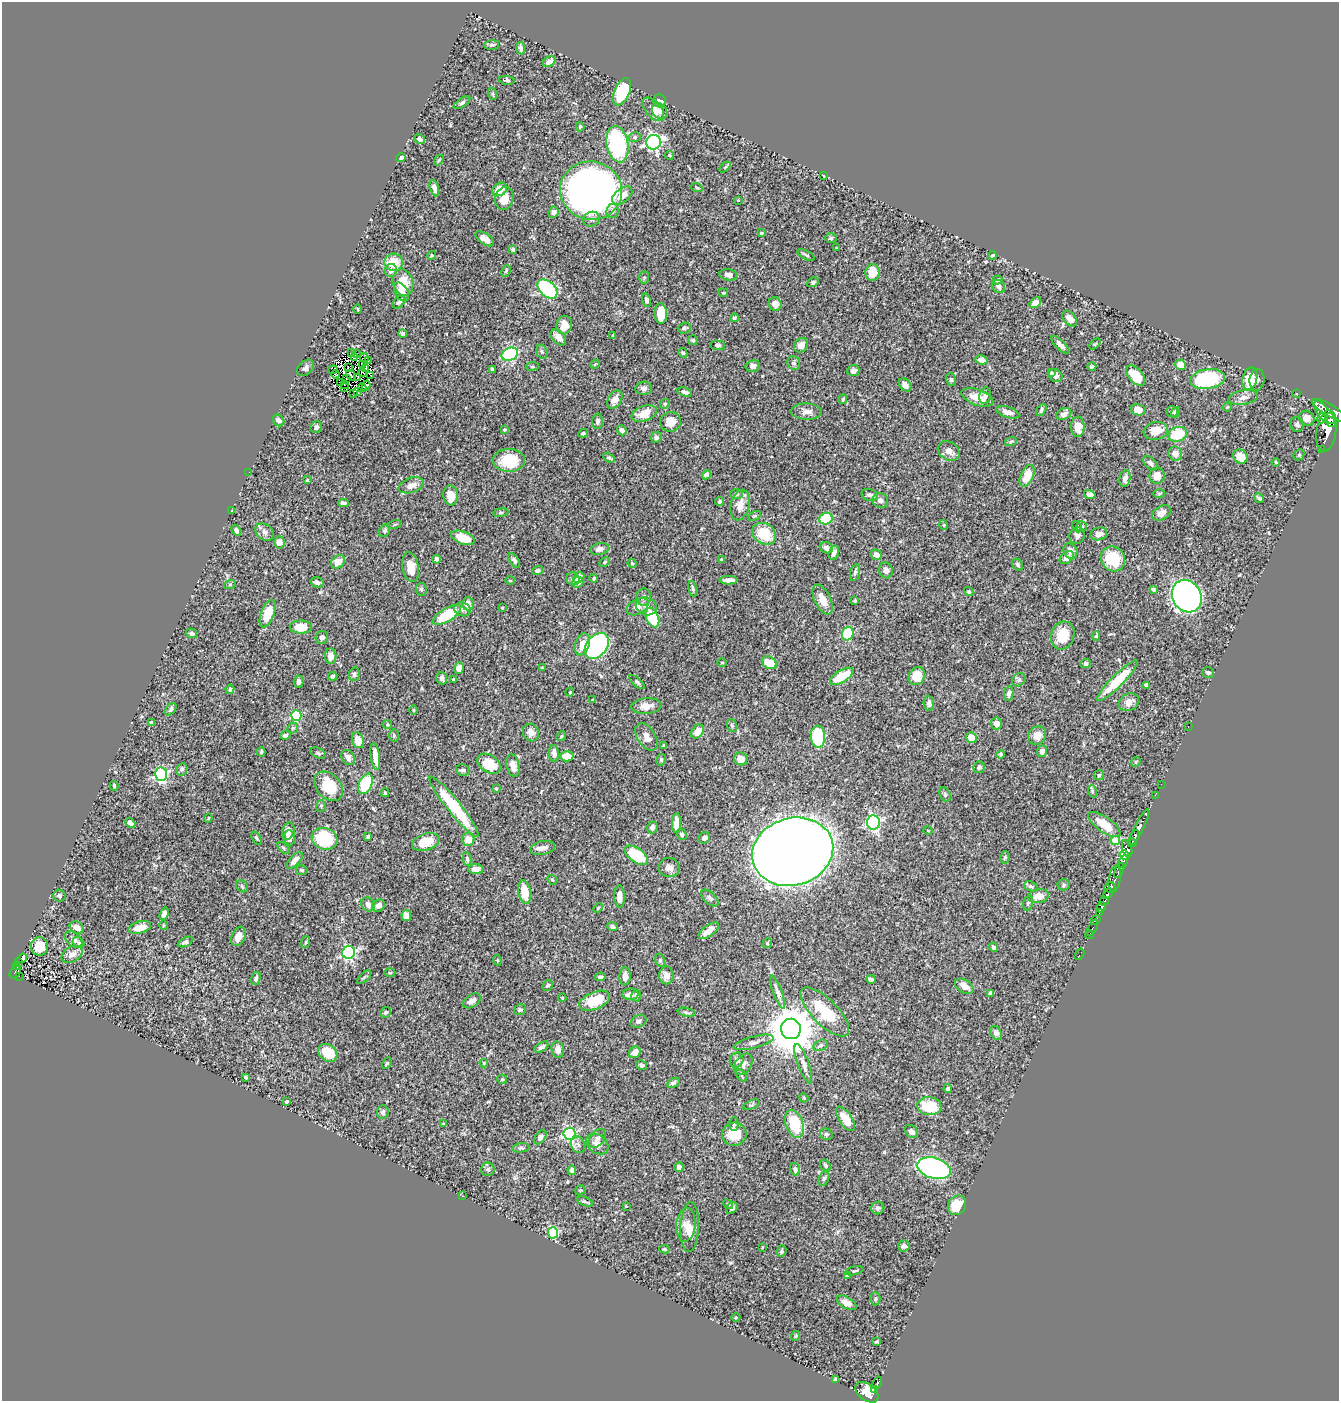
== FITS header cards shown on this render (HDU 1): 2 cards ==
NAXIS1  =                 1337
NAXIS2  =                 1399

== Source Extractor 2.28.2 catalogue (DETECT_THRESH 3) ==
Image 1337 x 1399 px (HDU 1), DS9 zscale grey, 1 PNG px = 1 image px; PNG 1341 x 1403 px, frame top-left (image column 1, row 1399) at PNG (2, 2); each listed source drawn as its Kron ellipse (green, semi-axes under 4 px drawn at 4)
Background 0.545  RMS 0.019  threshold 0.0579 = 3 sigma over >= 5 px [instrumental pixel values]
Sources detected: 491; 3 with non-positive FLUX_AUTO (blend fragments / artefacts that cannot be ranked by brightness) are neither listed nor drawn; the other 488 listed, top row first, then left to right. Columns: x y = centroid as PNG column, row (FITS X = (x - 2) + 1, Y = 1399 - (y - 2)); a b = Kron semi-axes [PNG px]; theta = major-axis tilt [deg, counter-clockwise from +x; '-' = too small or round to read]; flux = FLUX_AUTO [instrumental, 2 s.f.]
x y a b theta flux
492 45 7 5 2 2.7
521 48 6 4 -83 4
549 62 7 4 34 6.1
507 80 8 4 -6 2.1
622 92 14 7 66 75
493 94 6 4 -72 1.3
659 101 6 6 - 6.8
462 103 9 4 34 2.8
653 109 14 8 -50 8.6
660 111 8 6 -49 5.5
580 127 4 4 - 1.8
635 137 6 5 - 2.5
420 139 6 4 -31 3.2
653 142 7 7 - 290
617 144 18 11 -80 170
670 155 4 4 - 1.5
401 158 5 4 - 2.6
439 160 6 3 53 1.3
725 167 6 4 44 1.5
824 176 3 2 - 0.81
434 188 9 4 -74 5.7
697 188 6 3 -19 1.2
500 189 8 6 37 15
591 191 31 29 -13 940
622 196 11 7 38 15
504 199 11 9 77 17
738 200 2 2 - 0.7
612 211 7 6 - 6.4
553 212 6 5 - 4.9
591 219 8 7 - 5.3
761 233 4 3 - 1.7
831 238 6 5 - 1.9
485 239 10 5 -35 10
837 248 3 2 - 1.1
513 249 3 3 - 2
432 255 4 4 - 1.8
806 255 9 3 -28 2.1
992 255 4 2 - 1.7
394 262 9 8 - 29
391 270 6 6 - 6.4
506 271 6 4 65 1.7
873 272 8 7 - 22
728 275 9 5 -8 6.5
644 277 6 5 - 1.9
998 280 5 4 - 1.7
813 282 6 4 28 2.1
403 283 13 10 -72 25
998 286 7 6 - 4.6
547 289 11 7 -41 180
401 292 10 6 -61 14
723 293 4 3 - 1.4
646 300 7 4 -75 3.7
399 302 7 5 43 3.2
1035 303 6 4 36 13
775 304 7 6 - 9
358 309 5 3 - 1.2
661 313 10 6 -87 27
734 318 4 3 - 2.1
1070 319 9 6 -51 8
564 325 9 7 76 12
684 328 7 5 17 3.1
403 334 4 3 - 2.3
613 335 3 2 - 1
558 337 9 6 -47 9.7
693 340 5 5 - 1.8
1095 344 6 4 44 1.8
718 345 7 4 -4 2.2
801 345 8 6 45 7.7
1060 345 12 4 -44 5.2
542 352 7 5 -75 2.5
351 353 3 2 - 2.5
683 353 5 4 - 1.8
356 354 4 2 - 0.95
510 354 8 6 22 140
354 358 2 2 - 1.2
364 358 5 3 - 3.2
982 360 6 4 -10 6.5
368 361 2 2 - 1.3
794 363 7 6 - 2.9
363 364 3 2 - 1.2
595 364 5 3 - 1.1
1181 365 6 5 - 18
532 366 6 3 8 1.5
753 366 7 6 - 7
1092 367 4 3 - 2.8
306 368 9 7 41 4.4
348 368 3 2 - 1.5
365 368 4 2 - 2.3
492 369 4 3 - 1.8
333 370 5 2 - 0.54
853 371 6 5 - 4.9
362 373 4 2 - 0.81
1051 373 4 3 - 1.3
335 374 4 2 - 0.61
351 375 5 2 - 4
371 376 3 2 - 0.39
1056 376 7 6 - 5.6
1136 376 12 7 -48 25
358 378 3 2 - 0.77
347 379 3 2 - 1
1208 379 17 9 8 120
1250 379 11 7 76 37
951 380 6 5 - 2.2
1257 380 11 7 83 5.1
341 382 2 2 - 0.78
345 384 2 2 - 0.71
905 385 7 5 -49 7.1
366 386 5 3 - 3
345 388 3 2 - 1
362 388 4 2 - 0.43
644 388 8 6 5 4.5
358 392 3 2 - 1
685 392 7 4 -19 3.7
353 393 2 2 - 0.73
1296 393 3 2 - 11
985 396 8 5 79 4.9
977 397 17 7 -20 19
1243 397 15 7 10 7.1
843 399 5 3 - 1.7
615 400 10 6 59 8.7
665 404 5 4 - 1.5
1227 407 4 4 - 1.8
1041 410 7 4 59 2.4
1138 410 7 5 -12 11
806 411 15 8 -3 8.1
1330 411 21 6 -30 1900
1008 412 12 5 -18 8.2
1172 412 6 5 - 3.7
1176 412 6 4 74 3.8
644 413 13 7 20 22
1064 414 8 5 22 6.2
1325 414 16 5 -52 990
1307 418 8 7 - 7.3
1321 418 5 3 - 200
1331 418 6 4 -71 500
279 420 6 5 - 3.9
597 421 8 5 86 4
670 422 10 9 - 15
1297 424 7 6 - 3.3
316 427 6 5 - 5.2
1078 427 10 6 -89 13
504 430 4 3 - 1.5
622 430 5 4 - 4.2
1156 431 12 9 9 17
1327 431 21 10 81 1900
583 433 5 4 - 2.5
1178 434 9 7 18 54
656 437 6 5 - 3.8
1011 441 6 3 20 1.5
1321 449 2 2 - 5.4
949 451 12 9 -36 8.3
1175 454 7 6 - 9.1
1299 455 6 5 - 1.9
1240 457 8 6 -37 12
609 458 6 4 -28 2.3
509 460 16 11 -2 43
1276 462 4 3 - 1.5
1150 463 9 5 -43 4.4
249 472 2 2 - 0.51
706 475 5 4 - 6.6
1027 476 11 6 66 22
1157 476 8 7 - 12
1125 478 8 5 78 7.1
307 480 3 3 - 1.2
411 485 13 7 19 7.9
736 494 6 5 - 2.3
1090 494 6 4 -16 4.2
1159 494 6 4 -1 1.7
451 495 10 7 -83 17
870 495 8 6 -17 4.6
1259 498 5 3 - 2.2
880 500 8 7 - 5.5
719 502 4 4 - 2.5
343 503 5 4 - 3.3
740 505 15 9 77 13
232 511 3 2 - 1.3
501 513 7 4 8 1.8
1162 513 10 6 31 8.1
754 516 7 4 26 1.6
826 519 7 5 23 47
394 525 7 3 19 1.9
944 525 5 3 - 1
1077 526 6 4 -65 1.4
1082 527 5 5 - 2
236 530 6 4 -59 4.5
385 531 7 5 59 2.8
265 532 10 7 -41 5.4
764 534 12 10 -34 38
1099 534 8 6 15 7.1
1077 535 8 7 - 4.3
463 538 12 6 -19 26
279 542 6 5 - 6.4
826 548 7 5 -22 5
600 549 9 6 14 5.8
1070 551 8 6 -54 6.6
834 552 7 5 72 7
876 555 5 5 - 8.6
1067 557 8 5 42 7.8
436 559 4 4 - 3.2
1113 559 13 11 -57 52
722 560 4 4 - 2.2
514 561 8 4 -57 3.7
338 562 7 6 - 13
605 562 6 4 29 2
632 563 4 4 - 1.6
1018 565 6 5 - 2.6
411 567 15 8 -81 18
538 570 6 4 16 3.8
886 570 8 6 -74 5.1
855 572 8 5 74 2.7
579 577 6 5 - 6.9
594 578 4 3 - 2
573 579 7 6 - 4.1
510 580 5 3 - 1.1
729 580 9 4 1 7.1
317 582 7 5 -12 4.4
578 582 5 5 - 6.9
230 584 6 4 20 1.6
421 589 6 5 - 2.3
693 589 8 4 -75 2.3
1153 589 4 3 - 2.5
969 592 5 4 - 1.9
1187 596 17 14 -58 570
644 597 8 7 - 4.1
823 599 16 8 -63 14
855 601 4 3 - 2.1
468 604 6 6 - 11
646 606 10 9 - 8
638 607 12 7 30 7.8
502 608 4 3 - 1.1
462 609 8 6 -25 3.9
268 613 14 6 69 33
447 615 16 6 32 69
652 618 10 6 -67 47
301 627 11 6 -1 23
191 633 6 4 -16 3.5
848 634 7 5 71 53
1063 635 14 11 70 31
1096 636 5 4 - 1.8
322 637 6 6 - 4.5
582 644 11 7 72 13
597 646 14 10 51 320
331 656 8 5 -89 9
722 662 5 3 - 1.2
769 663 8 6 -27 23
1086 664 5 4 - 3
459 668 6 4 76 11
542 668 3 3 - 1
1208 672 6 5 - 2.3
354 674 7 5 77 3.5
333 676 5 4 - 3
842 676 13 6 31 39
917 676 9 7 59 26
442 678 6 5 - 4.9
454 680 3 3 - 2
1019 680 7 6 - 3.3
1118 680 28 6 45 46
299 682 6 5 - 4.3
637 682 9 4 -41 2.5
1146 685 4 3 - 2.4
230 689 4 4 - 2.5
570 692 4 3 - 1.1
1009 694 7 4 81 4.6
592 700 3 2 - 0.92
1129 702 10 8 30 10
929 703 7 5 -85 4.5
646 706 15 8 4 12
171 709 7 4 53 3.3
414 710 5 3 - 1.3
296 715 5 5 - 100
151 722 4 2 - 1.6
996 723 6 5 - 8.1
387 725 4 4 - 1.6
732 726 6 5 - 2.3
1188 727 3 2 - 280
293 728 6 5 - 2.2
697 731 8 5 52 14
531 732 9 8 - 9.5
285 735 5 4 - 3.2
394 735 6 5 - 2.2
1037 735 10 8 54 13
561 736 5 4 - 1.5
646 737 15 9 -57 9.1
818 737 11 7 -86 82
971 737 5 5 - 17
358 740 8 6 -71 17
663 745 4 3 - 1.3
1042 751 6 5 - 6.3
261 752 4 4 - 1.8
318 753 8 5 -23 2.6
554 753 8 5 -86 7.4
1001 754 4 4 - 2.1
375 756 14 4 -83 16
567 756 6 5 - 19
348 757 8 6 -56 6.9
741 759 7 6 - 12
661 760 6 4 79 2
1136 762 5 4 - 1.6
489 764 13 8 -33 33
513 766 11 6 -78 12
979 767 6 5 - 3.5
182 769 6 5 - 3
463 770 7 5 -21 3.7
161 774 7 6 - 170
1099 775 5 5 - 2
366 784 11 6 67 54
1161 784 2 2 - 6.6
114 786 5 3 - 1.7
329 786 17 12 -48 39
496 788 3 3 - 1.2
1092 791 6 4 -72 1.6
385 793 4 3 - 1.6
945 795 7 5 -66 2.4
1155 795 2 2 - 5
321 806 6 5 - 2.2
454 807 38 7 -51 94
208 818 4 3 - 1.2
873 822 7 6 - 240
130 823 5 4 - 4.1
676 823 10 4 87 14
1104 824 19 7 -35 26
652 827 6 5 - 3.7
1139 828 21 4 63 730
288 831 9 6 77 11
928 831 4 3 - 0.92
682 834 6 5 - 3.5
368 837 4 3 - 2.3
1134 837 8 4 67 320
256 838 7 4 -57 1.8
289 838 7 6 - 6
704 838 6 5 - 4.7
325 839 13 10 -19 73
468 839 6 6 - 17
1115 841 5 4 - 36
426 842 14 8 18 24
1132 843 4 3 - 110
283 848 7 4 -47 2.1
543 848 13 7 11 7
1127 849 9 4 -73 180
793 852 41 33 16 3700
636 855 13 7 -35 58
1124 855 5 3 - 510
1005 857 6 4 74 2.2
467 859 7 4 -82 2.6
295 860 10 5 47 8.4
1123 862 7 3 64 220
669 868 10 9 - 6.7
476 869 7 5 -2 9
302 870 6 5 - 2.2
1119 871 8 3 64 160
1115 879 14 6 80 280
552 880 5 4 - 1.5
1063 885 6 5 - 2.4
242 886 7 5 -48 2.4
1031 886 7 5 -21 2.6
1110 887 5 5 - 580
525 892 12 6 -81 31
1108 893 5 3 - 230
59 895 6 6 - 3.6
620 896 11 5 -89 11
1038 896 10 7 8 15
710 898 10 6 -43 3.6
1104 901 4 3 - 180
1028 903 8 4 72 2.6
368 904 8 6 -52 6.9
379 905 7 5 38 6.9
598 908 5 3 - 1.2
1101 908 5 3 - 260
1099 912 4 3 - 220
164 914 6 4 69 6
406 915 5 5 - 6.9
1096 920 5 3 - 64
163 925 5 3 - 1.3
77 927 7 5 -27 11
140 927 11 6 15 16
612 927 5 4 - 2.8
1092 928 9 3 65 22
709 931 12 5 37 12
1089 935 4 2 - 12
238 936 10 6 66 11
73 940 10 6 -40 4.6
79 942 6 5 - 2.3
185 942 8 4 27 3.6
306 942 6 4 71 1.5
767 943 5 4 - 1.6
39 946 9 8 - 24
993 947 5 3 - 2.8
349 952 6 6 - 210
72 954 11 7 27 9.4
1080 954 6 2 56 8.4
22 958 5 4 - 19
497 960 5 3 - 1
660 960 6 5 - 2.3
18 962 4 2 - 8
17 966 3 2 - 18
15 972 7 5 56 81
390 973 5 3 - 1.3
666 975 9 7 -90 8.8
19 976 3 2 - 3.8
625 976 9 5 86 7.6
364 977 9 3 44 1.9
600 977 5 3 - 3.1
256 979 7 4 74 3.5
871 979 5 4 - 4
548 985 6 4 43 2.9
964 986 10 6 -32 11
777 992 18 4 -69 5.5
991 993 4 4 - 4.6
630 994 8 5 2 7.9
636 996 6 5 - 3.1
562 998 4 3 - 1.2
472 1001 9 6 34 7
594 1001 16 8 23 37
520 1010 6 5 - 3.1
386 1012 5 5 - 2.4
687 1012 9 4 -13 2.8
825 1012 32 12 -45 53
638 1021 8 6 27 3.6
791 1029 10 10 - 5300
996 1033 7 5 -56 5.9
754 1042 20 6 15 6.7
820 1045 7 5 29 3.1
541 1047 8 4 31 3.8
558 1050 8 6 -78 6.9
635 1052 6 5 - 7.8
328 1053 10 8 -37 32
737 1060 8 6 69 6.7
387 1063 6 4 59 1.6
484 1063 4 3 - 1.2
743 1064 12 8 57 5.3
803 1064 21 5 -70 7.4
642 1065 5 5 - 3.5
741 1075 7 3 -52 1.7
246 1077 4 3 - 2.4
502 1079 5 4 - 1.7
673 1083 7 4 29 2.8
948 1088 4 4 - 2
804 1098 5 3 - 1.2
286 1102 3 3 - 1.7
752 1105 9 3 21 1.7
929 1106 12 9 -5 50
383 1112 7 5 85 3.9
845 1119 14 6 -56 21
443 1124 4 2 - 0.98
734 1124 7 4 -90 2.6
794 1124 14 8 -71 51
911 1131 7 6 - 5.1
569 1134 6 6 - 200
734 1134 12 11 - 26
826 1134 6 5 - 2.9
540 1137 8 5 55 3.6
597 1138 10 7 50 5.6
597 1144 12 9 -35 8.5
578 1145 8 7 - 4.7
521 1148 8 4 7 2.3
825 1165 6 4 -54 2.1
679 1167 4 4 - 6.1
934 1168 17 10 -15 360
488 1169 7 6 - 3.7
795 1169 6 5 - 3.2
572 1170 5 4 - 4.2
824 1179 8 5 63 2.4
580 1190 6 4 18 1.7
462 1196 3 2 - 1.1
585 1201 9 4 -22 2.3
728 1204 5 3 - 1.4
957 1205 10 8 58 31
626 1206 3 3 - 0.87
732 1208 7 5 45 3.8
878 1208 6 6 - 3.8
686 1225 17 9 84 12
690 1227 25 9 88 13
553 1233 5 5 - 98
904 1246 6 5 - 3.1
762 1247 4 2 - 0.87
664 1249 5 4 - 2
781 1251 6 4 66 2.1
854 1271 9 3 15 1.8
847 1275 3 3 - 1.4
875 1299 7 5 89 2.4
847 1303 11 5 -29 10
736 1317 4 3 - 1.1
795 1336 5 3 - 1.3
877 1342 3 3 - 1.5
836 1379 4 4 - 2.2
877 1383 7 4 65 68
875 1389 3 3 - 50
867 1392 13 8 -37 1100
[3 non-positive-flux detections neither listed nor drawn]